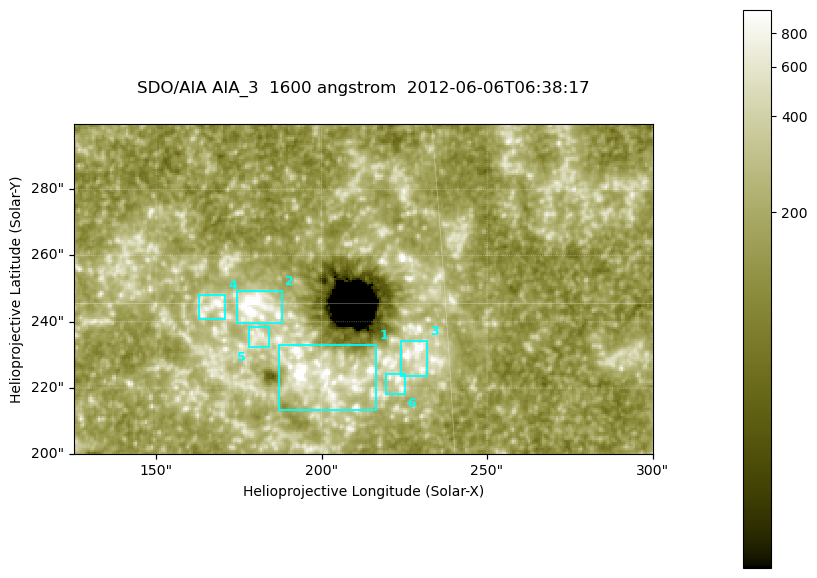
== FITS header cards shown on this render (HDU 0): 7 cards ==
TELESCOP= 'SDO/AIA '
INSTRUME= 'AIA_3   '
WAVELNTH=                 1600
WAVEUNIT= 'angstrom'
DATE-OBS= '2012-06-06T06:38:17.12'
CTYPE1  = 'HPLN-TAN'
CTYPE2  = 'HPLT-TAN'

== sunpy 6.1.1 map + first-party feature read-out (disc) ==
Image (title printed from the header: SDO/AIA AIA_3  1600 angstrom  2012-06-06T06:38:17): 287 x 164 px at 0.609 arcsec/px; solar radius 946 arcsec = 1552 px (partial field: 0.6% of the solar disc is inside the frame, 100% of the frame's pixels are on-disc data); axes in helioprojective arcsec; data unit not stated in the header (colour bar unlabelled)
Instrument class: DISC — disc imager (sunpy class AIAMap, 1600 A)
Bright regions (active regions / flare kernels): reference = the on-disc median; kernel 3 px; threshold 5 sigma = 329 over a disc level ~182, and >= 1.15x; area >= 47 px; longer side >= 3 px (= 1.8 arcsec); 6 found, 6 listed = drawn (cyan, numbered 1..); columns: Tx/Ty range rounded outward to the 2 arcsec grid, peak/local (2 s.f.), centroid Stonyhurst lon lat
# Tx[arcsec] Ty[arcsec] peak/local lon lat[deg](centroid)
1 186..218 212..234 11 +13 +14
2 174..188 238..250 11 +11 +15
3 224..232 224..234 8.7 +14 +14
4 162..172 240..248 5.8 +10 +15
5 178..184 232..240 3.8 +11 +14
6 218..226 218..226 4.7 +14 +14